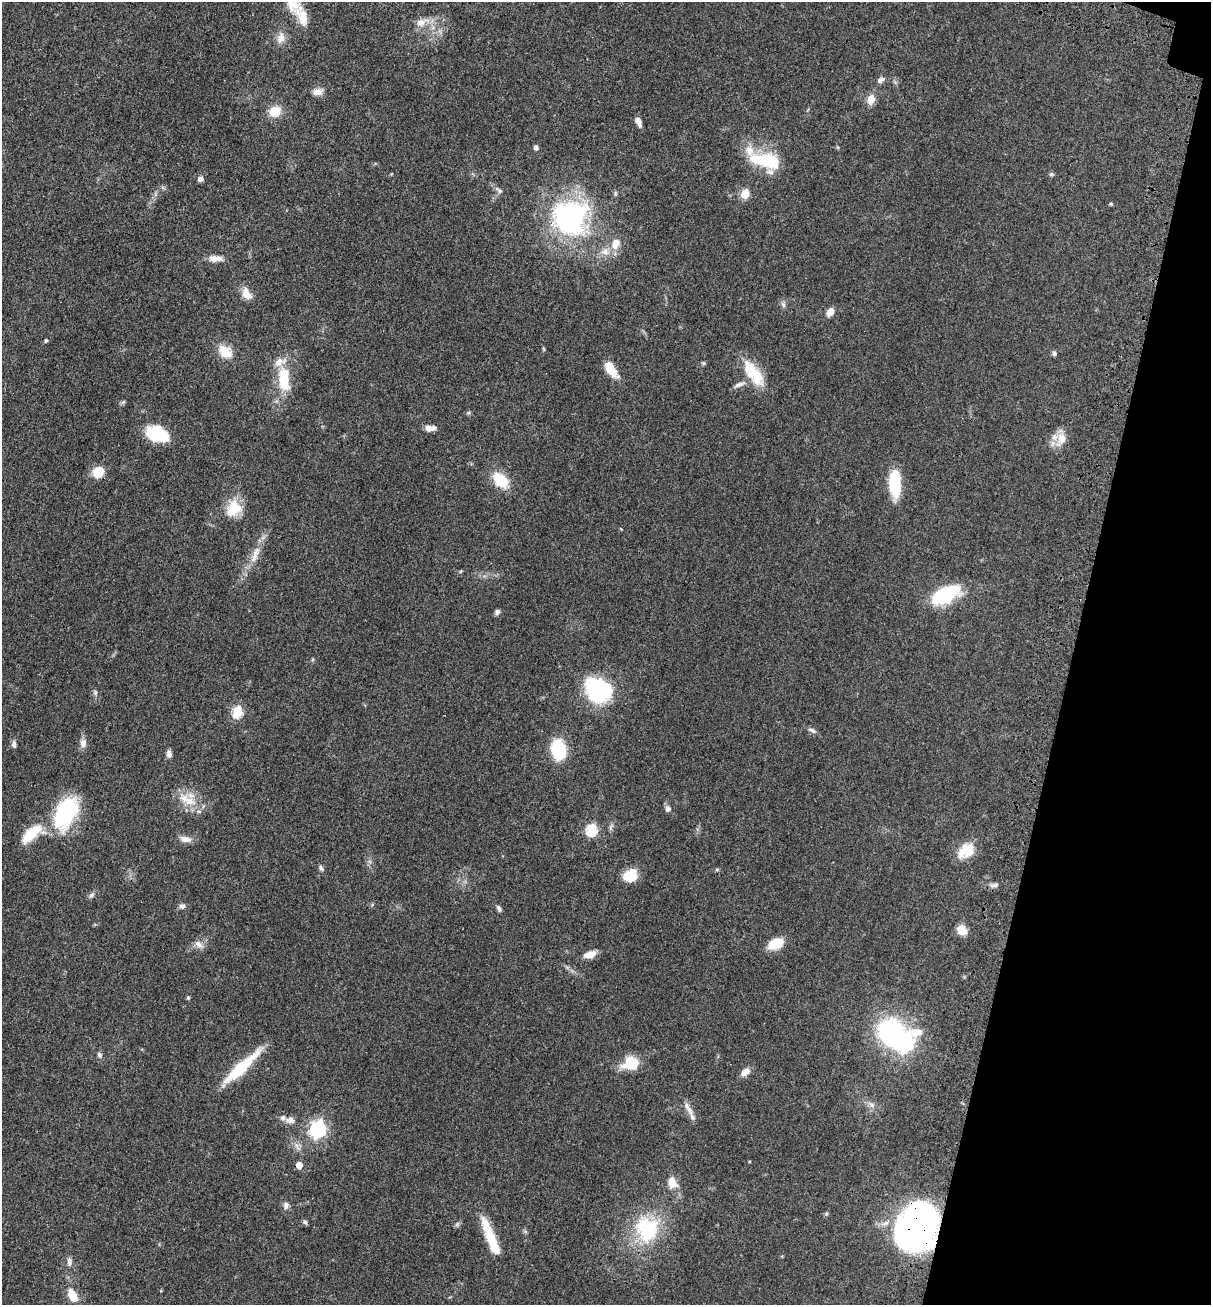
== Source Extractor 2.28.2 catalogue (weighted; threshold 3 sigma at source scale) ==
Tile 8 of 4 x 4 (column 4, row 2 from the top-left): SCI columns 3834-5042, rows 2677-3979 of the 5369 x 5354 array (HDU 1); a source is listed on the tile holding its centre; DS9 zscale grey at full resolution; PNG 1213 x 1307 px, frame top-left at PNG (2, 2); no overlay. Shown black and unused: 12% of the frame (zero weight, under 3 of 4 exposures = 6% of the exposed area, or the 3 px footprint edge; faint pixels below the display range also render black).
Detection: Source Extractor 2.28.2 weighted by HDU 2 'WHT'; one run over the whole footprint, this tile lists its part. Background 0.0449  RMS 0.005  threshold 0.0225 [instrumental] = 3 sigma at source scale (4.5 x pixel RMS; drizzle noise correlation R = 1.50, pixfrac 1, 0.05/0.05 arcsec/px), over >= 5 px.
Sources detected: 102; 4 inside a brighter object's white glare — not listed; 7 inside a brighter listed object's ellipse — not listed separately; the other 91 listed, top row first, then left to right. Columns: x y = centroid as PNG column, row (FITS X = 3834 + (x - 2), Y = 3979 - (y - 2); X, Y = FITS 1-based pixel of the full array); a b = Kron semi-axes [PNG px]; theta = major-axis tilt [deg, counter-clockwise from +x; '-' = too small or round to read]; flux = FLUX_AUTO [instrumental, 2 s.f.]
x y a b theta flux
302 17 32 14 -70 9.8
422 22 23 11 18 6
281 38 17 11 80 4.4
880 80 9 7 35 2.1
318 91 14 9 7 3.2
871 99 9 7 71 6.6
275 111 13 11 21 9.1
638 122 10 5 -68 2.8
536 147 5 4 - 1.9
767 161 36 17 -13 28
375 163 6 3 20 0.52
1051 174 7 5 -14 0.86
201 179 5 5 - 2.7
499 190 13 6 -35 1.9
745 194 5 5 - 21
1111 204 5 4 - 0.61
570 218 37 37 - 98
615 244 15 11 64 6.1
214 259 14 10 -4 4
246 294 15 9 -59 5.4
783 304 9 6 -74 1.4
830 312 9 7 58 4
46 341 5 4 - 1
544 349 6 4 -70 0.51
225 352 21 14 -39 8.3
1054 353 6 6 - 1.1
704 363 6 4 -26 0.73
611 369 20 9 -54 8.9
754 373 39 15 -55 16
284 379 29 13 -85 19
739 384 19 6 23 2.5
468 413 6 4 19 0.67
430 428 13 6 0 3.4
157 434 24 16 -19 20
1061 439 22 13 86 7.4
98 472 14 12 31 7.9
501 480 21 13 -45 14
895 483 27 11 -88 24
233 508 21 18 66 12
255 554 30 9 70 7.3
461 571 5 3 - 0.45
945 595 29 14 25 34
497 612 6 5 - 1.6
599 690 23 20 -35 66
95 693 7 5 -72 1.1
238 712 6 6 - 29
812 730 12 6 -22 1.6
83 743 11 8 83 3.1
14 744 10 6 -85 1.6
558 749 14 10 -81 37
169 753 10 6 -88 1.8
187 800 32 13 -27 11
668 808 8 7 - 2
67 812 40 22 76 38
611 827 11 5 73 1.4
592 830 6 6 - 44
32 833 30 13 38 16
185 839 15 8 -8 3.7
966 851 21 15 37 11
321 868 8 6 -62 1.1
717 869 6 4 0 0.66
630 875 16 13 31 10
994 885 14 5 11 1.9
92 895 9 5 44 1.4
182 906 8 7 - 1.7
499 908 9 5 -61 1.4
962 930 11 9 -52 6.4
199 944 13 8 -41 2.9
776 944 12 8 25 16
590 954 14 8 15 5
188 998 5 4 - 0.62
905 1043 9 7 50 170
99 1055 8 6 -74 1.3
631 1063 17 14 18 15
241 1068 52 10 43 25
745 1072 11 7 42 3.7
871 1105 10 7 -39 2.1
692 1117 21 7 -67 3.1
290 1120 11 7 -6 3
318 1129 7 6 - 150
297 1146 13 6 -54 2.6
299 1165 5 5 - 5.9
672 1183 14 11 -67 6.2
286 1206 10 7 76 2
305 1222 7 5 -5 0.97
457 1225 6 4 -72 0.83
919 1228 32 16 -38 120
647 1229 34 31 -80 37
490 1237 49 10 -69 17
69 1262 11 6 -89 2.1
72 1295 16 8 -63 8.7
Overlapping masked pixels (flux is a lower limit): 1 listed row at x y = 919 1228
Isophote crosses this tile's border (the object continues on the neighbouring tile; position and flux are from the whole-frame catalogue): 1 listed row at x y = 32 833